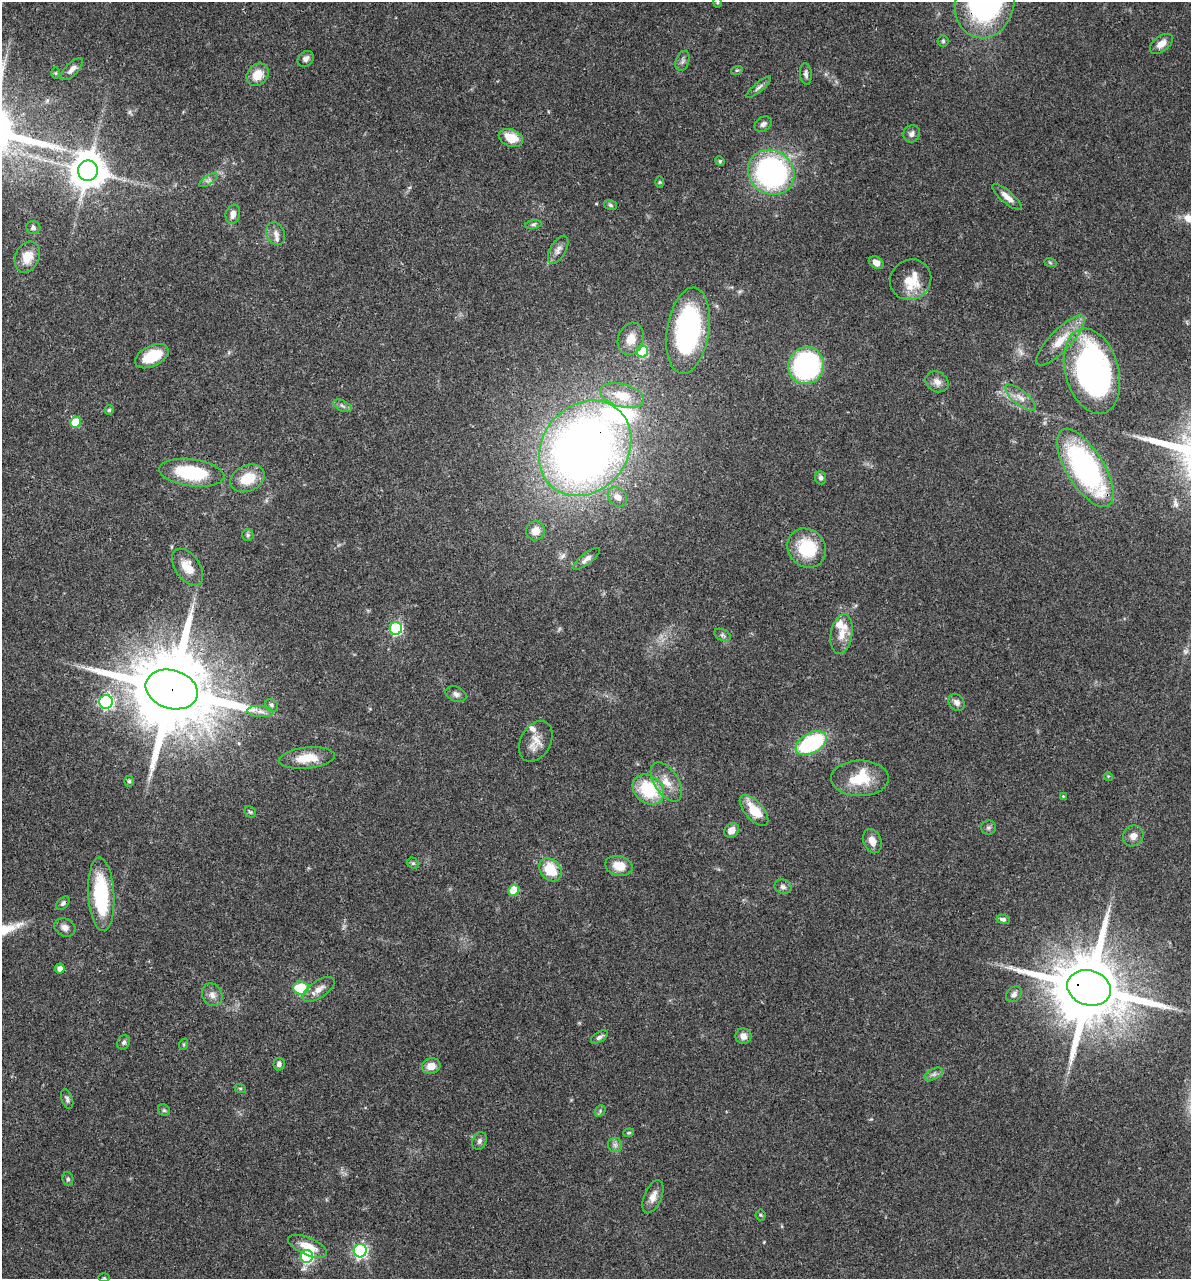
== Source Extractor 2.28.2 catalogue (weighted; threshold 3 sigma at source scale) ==
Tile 11 of 4 x 4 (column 3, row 3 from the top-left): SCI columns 2627-3815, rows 1280-2556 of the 5129 x 5114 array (HDU 1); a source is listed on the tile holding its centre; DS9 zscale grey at full resolution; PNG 1193 x 1281 px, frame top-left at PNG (2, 2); each listed source drawn as its Kron ellipse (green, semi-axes under 4 px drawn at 4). Shown black and unused: <1% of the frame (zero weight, under 3 of 4 exposures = <1% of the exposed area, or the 3 px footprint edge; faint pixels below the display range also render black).
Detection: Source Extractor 2.28.2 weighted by HDU 2 'WHT'; one run over the whole footprint, this tile lists its part. Background 0.0744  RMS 0.0033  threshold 0.0147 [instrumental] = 3 sigma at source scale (4.5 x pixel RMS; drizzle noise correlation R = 1.50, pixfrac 1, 0.05/0.05 arcsec/px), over >= 5 px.
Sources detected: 124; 3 too faint to see at this stretch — neither listed nor drawn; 6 inside a brighter listed object's ellipse — not listed separately; the other 115 listed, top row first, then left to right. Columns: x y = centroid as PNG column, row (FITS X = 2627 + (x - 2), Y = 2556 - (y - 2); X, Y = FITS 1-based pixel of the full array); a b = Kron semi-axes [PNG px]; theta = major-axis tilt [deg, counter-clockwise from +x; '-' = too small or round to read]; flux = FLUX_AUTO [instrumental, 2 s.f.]
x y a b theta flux
718 2 5 3 - 0.37
985 3 35 29 76 79
943 41 5 5 - 0.53
1161 44 13 7 37 3
306 59 9 7 46 1.3
683 61 10 6 70 1
72 69 14 6 45 1.6
737 70 6 3 18 0.39
56 73 5 3 - 0.35
806 74 11 6 -84 1.2
258 75 12 10 48 5.5
759 87 16 4 40 1.2
763 124 9 7 35 1.2
912 134 9 8 - 1.4
511 138 13 8 -22 6.1
720 161 5 4 - 0.39
88 171 10 10 - 850
771 172 24 21 -38 73
209 180 11 4 32 0.97
659 182 6 4 89 0.39
1007 197 18 6 -41 2.7
610 205 6 5 - 0.58
233 214 10 7 74 2.1
533 224 8 4 8 0.67
33 228 7 6 - 0.86
276 234 12 9 -66 1.8
558 250 15 7 60 2
27 257 16 12 67 5.1
1050 262 6 4 -20 0.46
876 263 8 5 -30 2.2
911 280 21 19 40 8.3
688 331 43 21 81 65
631 339 16 12 73 4.5
1060 341 33 10 46 7.1
642 352 6 5 - 22
152 356 18 10 26 9
806 366 18 17 - 56
1092 371 44 26 -75 110
937 382 12 9 -34 2.2
622 396 22 11 -15 7.8
1020 398 19 7 -38 2.9
343 406 10 5 -27 0.96
109 410 5 4 - 0.54
76 422 5 5 - 12
585 448 51 42 50 280
1085 468 44 18 -58 70
192 473 33 13 -7 22
247 478 18 13 23 8.5
821 478 6 5 - 1
617 497 11 8 -45 2.2
535 531 10 9 - 3.2
248 535 6 5 - 0.62
807 548 20 18 -48 15
586 559 16 5 38 1.6
188 567 21 12 -55 5.6
396 628 6 6 - 46
842 634 20 11 80 4.3
723 635 9 5 -26 0.89
172 689 26 19 -17 6100
456 694 11 7 -21 1.4
106 702 7 6 - 62
956 702 9 7 -48 1.6
271 705 7 6 - 0.76
260 711 13 5 -5 1.7
536 741 22 15 61 4.4
811 743 17 10 29 35
307 758 28 10 6 7.2
1108 776 4 3 - 0.32
860 778 29 17 -1 10
129 781 5 4 - 0.52
666 782 22 12 -57 5.1
648 790 17 13 -40 17
1063 796 4 4 - 0.28
754 810 19 9 -48 7.9
250 812 6 5 - 0.55
988 827 7 7 - 0.82
732 830 8 6 36 2.5
1133 836 11 10 - 2.3
872 841 12 8 -68 2.7
413 863 6 5 - 0.54
619 866 14 10 -13 5
550 870 13 10 -48 9.9
783 887 9 7 -17 1.1
513 890 5 5 - 9.2
101 894 37 13 -86 25
63 903 8 5 44 0.82
1003 919 7 4 -12 1.1
65 927 11 8 -27 1.7
60 968 5 5 - 2.1
301 988 8 6 -3 13
1089 988 22 17 -16 4200
319 989 18 8 34 3
1014 994 9 6 43 1.1
212 995 12 9 -63 2.3
743 1036 8 7 - 2.5
599 1037 9 5 33 0.97
124 1042 7 6 - 0.83
184 1044 6 3 72 0.37
279 1064 6 5 - 1
431 1066 9 7 14 3.1
934 1074 10 5 27 1.1
240 1088 6 4 -18 0.38
67 1099 10 5 -71 0.96
164 1110 6 5 - 0.62
600 1111 6 5 - 0.56
629 1133 5 4 - 0.41
479 1141 9 7 68 1.1
615 1145 7 7 - 1.1
68 1179 7 5 -77 0.72
653 1197 17 8 67 2.9
761 1215 5 5 - 0.46
307 1246 21 8 -23 6
360 1251 7 6 - 67
307 1256 6 6 - 41
104 1278 5 3 - 0.29
Overlapping masked pixels (flux is a lower limit): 4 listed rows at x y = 985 3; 585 448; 172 689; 1089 988
Isophote crosses this tile's border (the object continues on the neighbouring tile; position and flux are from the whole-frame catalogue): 2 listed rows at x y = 718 2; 985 3